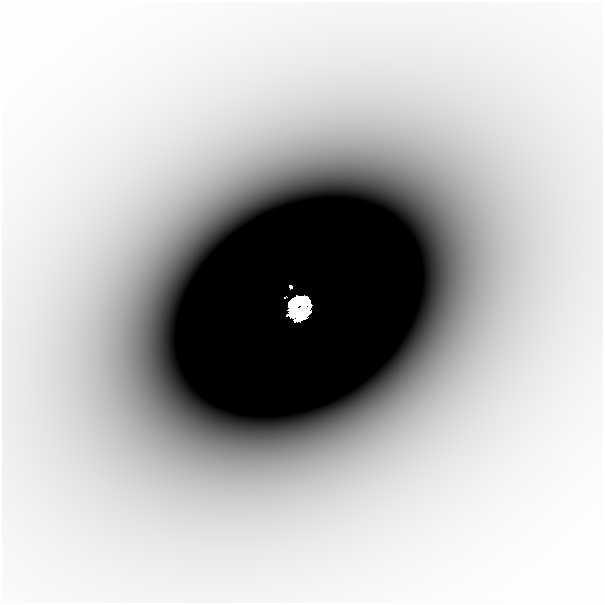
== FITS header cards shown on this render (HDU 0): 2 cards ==
NAXIS1  =                  601
NAXIS2  =                  601

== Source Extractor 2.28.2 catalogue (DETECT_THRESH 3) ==
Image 601 x 601 px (HDU 0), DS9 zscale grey, 1 PNG px = 1 image px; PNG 605 x 605 px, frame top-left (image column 1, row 601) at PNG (2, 2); no overlay
Background -1.79e-05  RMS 4.4e-06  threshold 1.33e-05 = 3 sigma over >= 5 px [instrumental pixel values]
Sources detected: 4; all 4 listed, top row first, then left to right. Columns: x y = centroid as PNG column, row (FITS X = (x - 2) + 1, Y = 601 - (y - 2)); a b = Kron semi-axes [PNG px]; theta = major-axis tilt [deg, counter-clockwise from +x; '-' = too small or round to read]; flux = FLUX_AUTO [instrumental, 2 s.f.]
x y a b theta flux
291 287 4 3 - 0.41
285 297 3 2 - 0.021
297 303 20 11 39 0.33
303 310 20 11 58 0.34